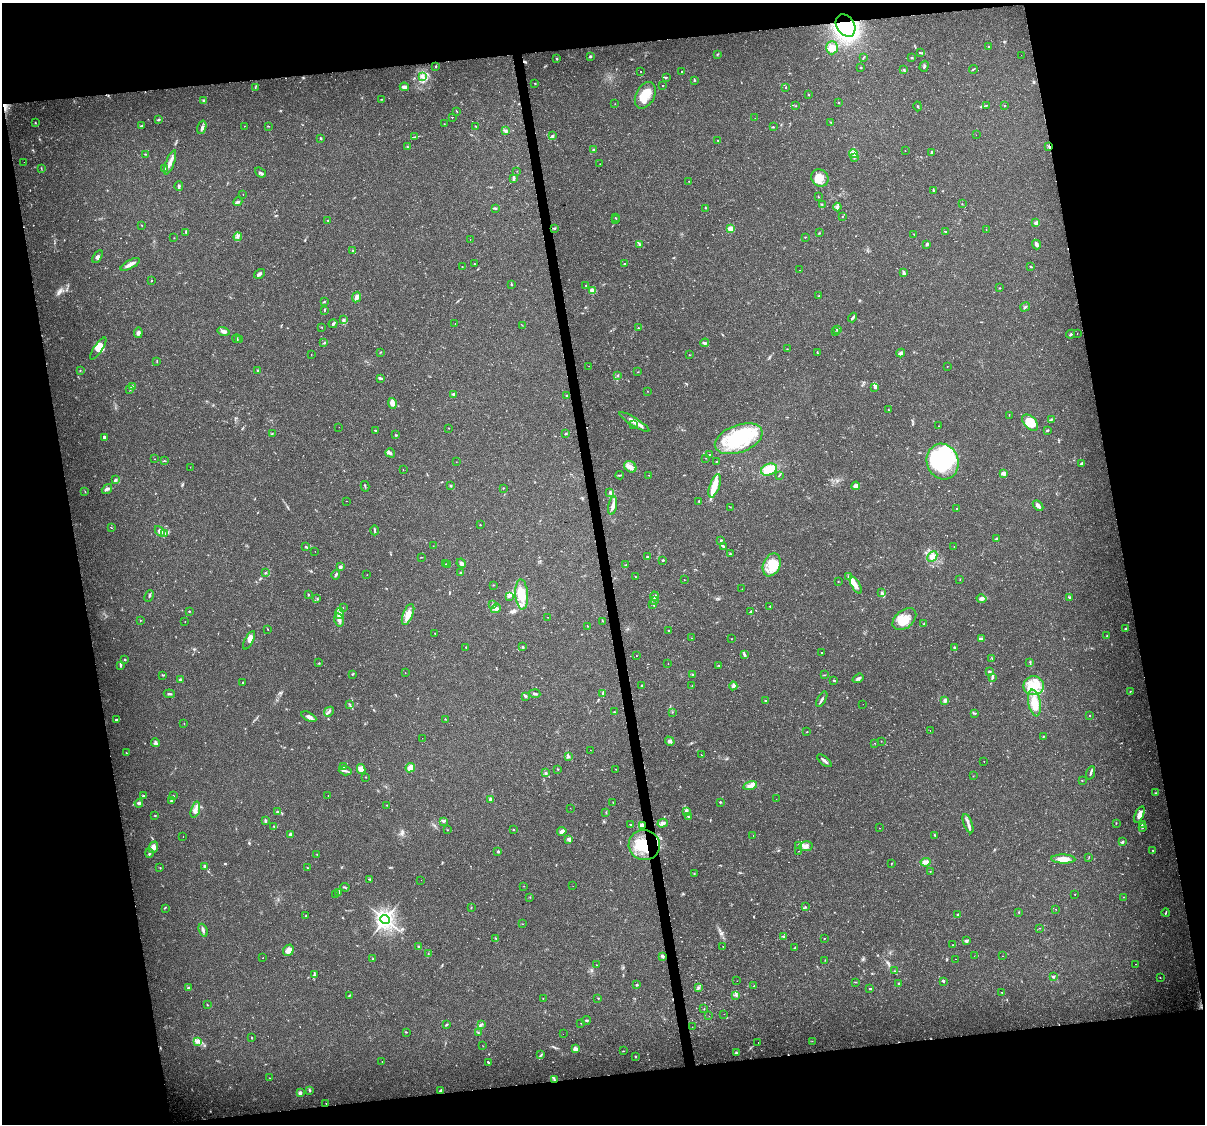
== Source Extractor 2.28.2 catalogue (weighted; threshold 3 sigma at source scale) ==
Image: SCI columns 1-4812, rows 28-4515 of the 4812 x 4588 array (HDU 1 of 3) = the unmasked area's bounding box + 8 px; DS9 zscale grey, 4 x 4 block average (1 PNG px = mean of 4 x 4 image px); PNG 1207 x 1126 px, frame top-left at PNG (2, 3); each listed source drawn as its Kron ellipse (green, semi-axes under 4 px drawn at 4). Shown black and unused: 23% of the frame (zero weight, under 2 of 3 exposures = <1% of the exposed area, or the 3 px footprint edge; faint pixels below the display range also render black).
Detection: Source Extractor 2.28.2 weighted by HDU 2 'WHT'. Background 0.0362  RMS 0.0036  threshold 0.0163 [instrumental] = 3 sigma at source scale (4.5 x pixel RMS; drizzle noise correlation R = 1.50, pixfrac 1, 0.0396/0.0396 arcsec/px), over >= 5 px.
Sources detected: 615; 3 too faint to see at this stretch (4 x 4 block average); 3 inside a brighter object's white glare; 18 cosmic-ray / hot-pixel residue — neither listed nor drawn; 11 coinciding with a brighter row at this scale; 35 inside a brighter listed object's ellipse — not listed separately; of the other 545, all 500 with FLUX_AUTO >= 0.482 (the completeness limit of this list) listed and drawn (45 fainter detections not listed), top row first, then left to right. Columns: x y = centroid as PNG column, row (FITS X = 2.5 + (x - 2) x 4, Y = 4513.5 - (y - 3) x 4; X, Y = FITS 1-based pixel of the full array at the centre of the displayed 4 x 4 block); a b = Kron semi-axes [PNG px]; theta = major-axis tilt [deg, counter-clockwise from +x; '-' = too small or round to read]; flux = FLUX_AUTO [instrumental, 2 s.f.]
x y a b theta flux
846 25 12 9 -57 320
989 47 2 2 - 1.9
832 48 6 6 - 24
920 53 4 2 - 2.2
718 54 2 2 - 1.1
1021 55 2 2 - 0.63
590 57 2 2 - 1.7
863 57 2 2 - 1.2
911 58 3 2 - 1.7
557 59 2 2 - 1.7
436 66 2 2 - 1.7
924 66 5 2 - 2.6
861 67 2 2 - 0.98
973 69 4 2 - 1.6
904 70 3 2 - 1.9
641 71 2 2 - 0.68
682 71 2 2 - 0.57
423 77 4 2 - 3.5
666 77 3 2 - 1.3
694 80 2 2 - 2.4
535 83 2 2 - 1.1
662 86 2 2 - 0.98
255 87 2 2 - 1.2
404 87 4 3 - 10
786 87 2 2 - 1
645 95 14 9 63 37
808 95 2 2 - 1.1
381 99 2 2 - 0.8
204 101 2 2 - 4.1
838 103 2 2 - 1.2
615 104 2 2 - 0.55
986 105 3 2 - 0.94
1004 105 2 2 - 0.91
796 106 2 2 - 0.93
918 106 5 2 - 1.8
457 111 2 2 - 0.7
452 117 2 2 - 2.4
755 118 2 2 - 1.3
158 119 4 2 - 2.4
35 123 2 2 - 1.3
831 123 3 2 - 1.3
444 124 2 2 - 0.62
141 126 3 2 - 1.5
244 126 2 2 - 1.2
268 126 2 2 - 1.2
476 126 2 2 - 1.1
202 127 7 3 73 6
773 127 3 2 - 1.8
506 131 2 2 - 1.4
552 135 3 3 - 2.6
976 135 2 2 - 1.7
414 137 3 2 - 1.2
321 138 2 2 - 2.4
718 140 2 2 - 0.97
1049 146 3 2 - 3.4
408 147 2 2 - 1.8
593 150 2 2 - 1.6
905 151 2 2 - 0.94
931 152 3 2 - 3.2
145 154 2 2 - 1.1
853 154 4 4 - 6.6
854 158 2 2 - 1.4
24 162 2 2 - 0.5
170 162 13 3 70 15
600 164 2 2 - 0.52
41 168 3 2 - 0.85
165 169 4 3 - 5.6
517 171 2 2 - 0.61
260 172 6 2 -38 3.9
820 178 9 8 - 25
513 179 3 2 - 4
689 181 2 2 - 0.61
179 186 5 2 - 4
933 190 3 2 - 2.1
243 194 2 2 - 0.5
818 197 3 2 - 0.97
238 202 5 3 - 4
822 204 2 2 - 1.2
962 204 2 2 - 0.73
837 207 4 3 - 4.2
495 208 3 2 - 3
706 208 2 2 - 1
842 216 2 2 - 0.9
615 218 2 2 - 0.99
328 220 3 2 - 1.2
616 220 3 2 - 1.4
1036 223 2 2 - 15
142 225 2 2 - 0.65
555 228 3 2 - 2.2
730 229 3 3 - 16
986 230 2 2 - 0.62
186 232 2 2 - 1.7
945 232 4 2 - 1.7
819 233 2 2 - 1.1
914 234 2 2 - 0.78
238 237 4 2 - 3.4
805 237 2 2 - 1.1
174 238 2 2 - 0.79
470 239 2 2 - 0.64
640 244 3 3 - 4.5
927 244 4 3 - 3.5
1036 245 5 2 - 6.6
353 250 2 2 - 0.98
98 257 7 2 57 4.1
130 264 10 3 28 11
474 264 2 2 - 0.89
624 264 3 2 - 1.5
462 266 2 2 - 0.71
1030 266 2 2 - 1.6
799 270 2 2 - 0.59
904 273 3 3 - 4.5
259 274 6 2 33 5.1
151 281 2 2 - 1.2
511 284 3 2 - 1.3
586 286 2 2 - 0.89
1000 288 2 2 - 0.89
592 291 2 2 - 36
819 296 3 2 - 2.3
357 297 5 3 - 12
324 301 2 2 - 0.87
1025 307 5 2 - 2.9
324 310 2 2 - 1
853 317 5 2 - 4.6
344 319 3 2 - 1.8
455 323 2 2 - 0.51
333 324 4 2 - 4.4
522 325 3 2 - 0.68
322 327 2 2 - 0.83
638 328 2 2 - 1.6
838 329 3 2 - 4.7
224 331 6 3 -16 8
835 332 2 2 - 0.52
138 333 5 3 - 6.8
1077 333 2 2 - 1.1
1071 334 4 2 - 3.5
236 339 4 2 - 3
240 339 3 2 - 4
324 343 2 2 - 1.3
705 343 4 3 - 3.5
98 348 13 4 56 18
787 349 2 2 - 0.59
381 352 2 2 - 1.1
817 352 4 2 - 1.6
901 353 4 3 - 5.7
311 355 2 2 - 0.54
689 355 2 2 - 0.88
157 362 3 2 - 1.1
589 366 2 2 - 0.89
947 366 2 2 - 0.75
80 370 2 2 - 1.2
257 370 3 2 - 1.5
637 372 2 2 - 0.67
618 375 2 2 - 0.68
380 378 4 2 - 4.2
132 387 4 3 - 4.7
875 387 3 2 - 4.1
130 390 2 2 - 0.95
647 391 2 2 - 0.66
454 394 2 2 - 10
567 396 2 2 - 3.1
392 403 5 3 - 16
888 410 3 2 - 0.98
1009 415 2 2 - 0.76
1051 419 3 2 - 2.7
634 422 17 3 -32 18
1030 423 10 6 -46 55
633 425 2 2 - 0.66
939 426 2 2 - 1.2
339 427 2 2 - 0.54
449 428 2 2 - 0.89
375 430 3 2 - 1.8
1047 430 4 2 - 1.6
566 433 2 2 - 4.7
272 434 3 2 - 1.5
396 435 2 2 - 1.8
105 437 3 3 - 6.9
739 439 25 13 20 140
390 453 5 3 - 5.8
709 454 2 2 - 0.7
706 458 2 2 - 0.5
155 459 2 2 - 1.8
164 461 3 2 - 1.3
717 461 3 2 - 1.3
456 462 2 2 - 0.53
943 462 18 15 -70 250
1082 463 3 3 - 2.4
190 467 2 2 - 0.68
630 467 6 5 - 11
769 469 8 5 22 36
403 470 2 2 - 0.62
1003 473 4 3 - 8
620 475 4 2 - 2.8
649 475 2 2 - 1.2
779 475 3 2 - 1.4
115 480 4 2 - 3.2
365 486 5 2 - 1.8
451 486 2 2 - 4.8
715 486 12 5 71 28
856 486 4 3 - 14
503 488 2 2 - 1.2
107 489 5 3 - 5.7
85 492 2 2 - 0.71
609 492 3 2 - 1.6
346 501 2 2 - 1.9
699 501 2 2 - 3.6
613 506 9 3 78 12
1038 506 6 3 -48 9
730 507 2 2 - 0.84
957 509 2 2 - 3.5
480 525 2 2 - 1.1
112 528 2 2 - 1.9
375 530 5 2 - 2.6
160 531 6 3 -48 11
164 533 3 2 - 2.5
996 539 4 2 - 4.4
721 540 3 2 - 2
433 546 2 2 - 0.65
954 546 2 2 - 0.54
306 547 3 2 - 1.4
723 547 3 2 - 4.5
315 551 2 2 - 0.51
730 554 2 2 - 2.2
932 556 6 4 46 8.9
421 557 3 2 - 0.97
647 557 2 2 - 3.8
663 560 2 2 - 2.8
461 563 5 3 - 7
446 564 2 2 - 0.8
448 564 2 2 - 0.82
626 565 2 2 - 1.1
772 565 12 8 66 44
340 567 2 2 - 8.7
265 573 3 2 - 2
460 573 2 2 - 2
336 575 5 2 - 3.3
367 575 2 2 - 0.56
635 576 2 2 - 0.89
849 577 3 2 - 2.1
960 579 2 2 - 0.63
684 580 2 2 - 0.52
838 581 2 2 - 0.89
493 585 2 2 - 0.65
856 585 10 3 -60 11
742 589 2 2 - 0.69
882 592 2 2 - 0.72
522 594 15 6 -85 44
308 595 2 2 - 2.1
149 596 6 2 64 2.6
654 596 4 3 - 5.7
509 597 2 2 - 0.93
1069 597 2 2 - 1
317 598 2 2 - 1.2
982 599 5 3 - 5.9
654 601 2 2 - 1.9
653 604 2 2 - 1.2
493 605 3 2 - 3.1
770 606 2 2 - 1.2
343 607 2 2 - 0.69
496 608 5 3 - 5.7
189 611 2 2 - 1.5
751 612 4 2 - 4.3
339 613 6 4 88 8.2
408 614 11 5 67 20
548 617 2 2 - 3.5
904 619 13 9 40 35
140 620 2 2 - 0.95
339 620 7 4 -75 9.5
603 621 2 2 - 0.87
185 622 2 2 - 0.58
924 624 2 2 - 1.9
588 626 2 2 - 0.61
268 629 4 2 - 0.98
1126 629 4 3 - 3.2
668 630 2 2 - 1.3
435 633 2 2 - 0.53
1107 636 3 2 - 1.2
692 638 2 2 - 0.95
732 639 2 2 - 0.58
981 639 4 2 - 7.2
249 640 10 4 64 23
466 647 2 2 - 1.1
523 647 2 2 - 3
954 647 3 2 - 2
822 653 2 2 - 1.2
744 654 4 3 - 3.4
636 656 2 2 - 1.8
992 658 2 2 - 1.1
125 659 2 2 - 1.3
1030 662 2 2 - 1.6
319 663 2 2 - 1.1
668 663 2 2 - 0.99
120 665 4 2 - 2.8
719 665 3 2 - 1.5
989 671 3 2 - 4.8
405 673 2 2 - 0.49
352 674 3 2 - 1.3
693 674 2 2 - 1.1
163 675 2 2 - 1.1
824 675 2 2 - 0.83
858 678 6 3 34 5.3
992 678 4 2 - 3.6
180 680 3 3 - 2.5
834 680 3 2 - 1.8
243 682 2 2 - 1
642 685 2 2 - 1.7
692 686 2 2 - 0.77
733 686 4 3 - 3.9
1034 686 10 9 - 37
1130 691 2 2 - 1.1
169 694 5 2 - 2.6
535 694 5 2 - 3.8
602 694 4 2 - 3
525 696 3 2 - 2.5
822 699 8 2 61 4.8
766 700 3 2 - 2.7
945 700 3 3 - 6.1
1034 703 13 6 -79 44
863 704 2 2 - 0.51
350 705 3 2 - 1.2
329 712 5 2 - 4.4
615 712 4 2 - 1
672 712 2 2 - 0.99
975 713 3 2 - 2
1089 715 2 2 - 1.4
309 717 8 3 -28 9
445 719 2 2 - 1
116 720 3 2 - 2.9
184 723 2 2 - 0.74
930 730 2 2 - 0.55
807 732 2 2 - 1.2
1043 737 2 2 - 1.2
422 738 2 2 - 0.63
670 741 5 3 - 4.8
881 741 2 2 - 0.69
156 743 4 3 - 4.4
875 743 2 2 - 0.5
590 750 2 2 - 0.61
126 753 2 2 - 0.66
701 755 2 2 - 0.65
568 757 2 2 - 1.2
824 761 8 2 -40 5.4
984 762 2 2 - 0.69
344 766 2 2 - 3.1
410 768 5 4 - 14
361 769 5 3 - 7.3
558 769 2 2 - 1.1
616 769 2 2 - 0.9
345 771 6 2 -16 4.3
545 773 3 2 - 2.5
1091 773 7 2 71 4.5
973 776 2 2 - 0.74
366 777 2 2 - 0.85
1082 780 2 2 - 0.69
750 786 7 4 16 9.1
1156 793 2 2 - 1.4
328 795 2 2 - 2.2
143 796 3 2 - 2.9
173 796 2 2 - 0.83
491 799 2 2 - 8.1
776 799 2 2 - 0.53
171 800 3 2 - 1.8
613 802 2 2 - 0.65
720 802 2 2 - 2.2
139 803 4 2 - 6
387 805 2 2 - 0.67
570 808 2 2 - 0.61
195 810 8 4 73 11
686 811 4 3 - 4.2
278 812 4 3 - 3.8
606 812 2 2 - 0.99
1139 815 9 4 68 14
155 816 2 2 - 0.75
688 817 3 2 - 2.2
265 821 3 3 - 3.2
443 821 3 2 - 2.2
663 823 5 4 - 6.8
1116 823 2 2 - 1.1
630 824 2 2 - 1.2
968 824 10 3 -70 8.6
1142 824 3 2 - 1.8
642 825 3 3 - 8
274 826 2 2 - 1.2
879 828 2 2 - 0.84
1143 828 2 2 - 0.9
514 829 2 2 - 1.2
447 830 2 2 - 0.83
562 831 5 3 - 7.5
290 834 4 3 - 3.9
753 835 2 2 - 1.4
935 835 3 2 - 2
183 837 2 2 - 1
569 839 3 3 - 6.3
1123 842 4 2 - 3
644 845 16 15 - 86
799 845 2 2 - 2.2
806 846 6 5 - 12
153 847 6 4 68 12
1153 850 2 2 - 1.1
498 851 2 2 - 4.6
799 851 2 2 - 0.6
149 853 4 2 - 3.2
317 854 2 2 - 0.72
1089 857 3 2 - 0.87
1063 859 12 4 -2 22
926 862 5 3 - 15
892 863 2 2 - 0.91
205 866 3 3 - 3.6
307 867 2 2 - 0.93
160 868 2 2 - 1.3
930 871 2 2 - 0.82
694 874 2 2 - 0.93
370 879 3 2 - 2
421 880 2 2 - 1.1
524 886 2 2 - 0.5
573 886 2 2 - 1.1
345 887 4 2 - 2.6
339 892 3 2 - 3.4
1075 894 2 2 - 0.84
336 895 2 2 - 0.77
530 897 2 2 - 0.59
1123 897 2 2 - 0.57
805 907 4 2 - 1.5
165 908 2 2 - 0.87
471 908 3 2 - 1.1
1056 909 2 2 - 0.79
1019 912 2 2 - 0.88
1166 913 4 2 - 1.9
958 914 3 2 - 2.4
306 916 2 2 - 2.9
385 919 4 4 - 560
522 924 2 2 - 0.6
1040 928 2 2 - 0.5
203 930 6 3 -68 4.7
784 936 3 2 - 3
496 938 2 2 - 0.87
824 938 2 2 - 1.3
966 941 4 2 - 1.6
953 945 2 2 - 1.1
418 946 2 2 - 1.2
723 947 2 2 - 2.1
794 948 2 2 - 0.98
288 950 6 5 - 14
428 954 2 2 - 0.79
662 956 3 2 - 5.8
974 956 2 2 - 0.54
1003 956 2 2 - 1.2
263 958 2 2 - 0.5
373 959 2 2 - 0.89
956 959 2 2 - 0.9
825 960 2 2 - 0.83
1135 964 2 2 - 0.53
597 965 2 2 - 0.77
894 971 2 2 - 0.9
314 975 4 2 - 2.9
1053 977 3 2 - 2.6
1160 977 2 2 - 0.84
737 981 2 2 - 0.58
943 981 3 2 - 2.9
855 982 3 2 - 1.2
899 984 2 2 - 2.2
637 985 3 2 - 1.7
754 986 2 2 - 1.1
699 987 2 2 - 1.4
188 988 3 2 - 3.5
869 989 2 2 - 1.2
1002 993 2 2 - 0.59
349 995 3 2 - 1.6
736 995 4 2 - 3
543 998 2 2 - 0.64
598 998 2 2 - 1.2
207 1005 2 2 - 0.91
704 1009 2 2 - 0.72
724 1014 2 2 - 0.48
709 1016 2 2 - 0.8
586 1020 4 2 - 2.6
581 1023 2 2 - 0.72
481 1024 2 2 - 1.4
447 1025 3 2 - 2.2
692 1027 2 2 - 0.54
406 1032 2 2 - 1.5
478 1032 2 2 - 1.2
563 1034 2 2 - 1.7
252 1038 3 2 - 1.1
812 1041 2 2 - 0.86
197 1042 2 2 - 1.4
758 1042 2 2 - 2
483 1046 2 2 - 0.56
575 1049 4 3 - 7
623 1051 2 2 - 0.75
736 1053 4 2 - 2.7
541 1055 3 2 - 2
635 1056 3 2 - 1.7
382 1061 2 2 - 0.6
488 1062 3 2 - 2.2
270 1078 2 2 - 0.61
554 1080 3 2 - 2.7
309 1090 4 2 - 2.2
441 1090 4 2 - 4.4
300 1093 4 3 - 5.3
326 1103 2 2 - 0.69
Overlapping masked pixels (flux is a lower limit): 5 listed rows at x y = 846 25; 1049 146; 642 825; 644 845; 554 1080
Diffuse or blended objects may show on this block-average render without a row.